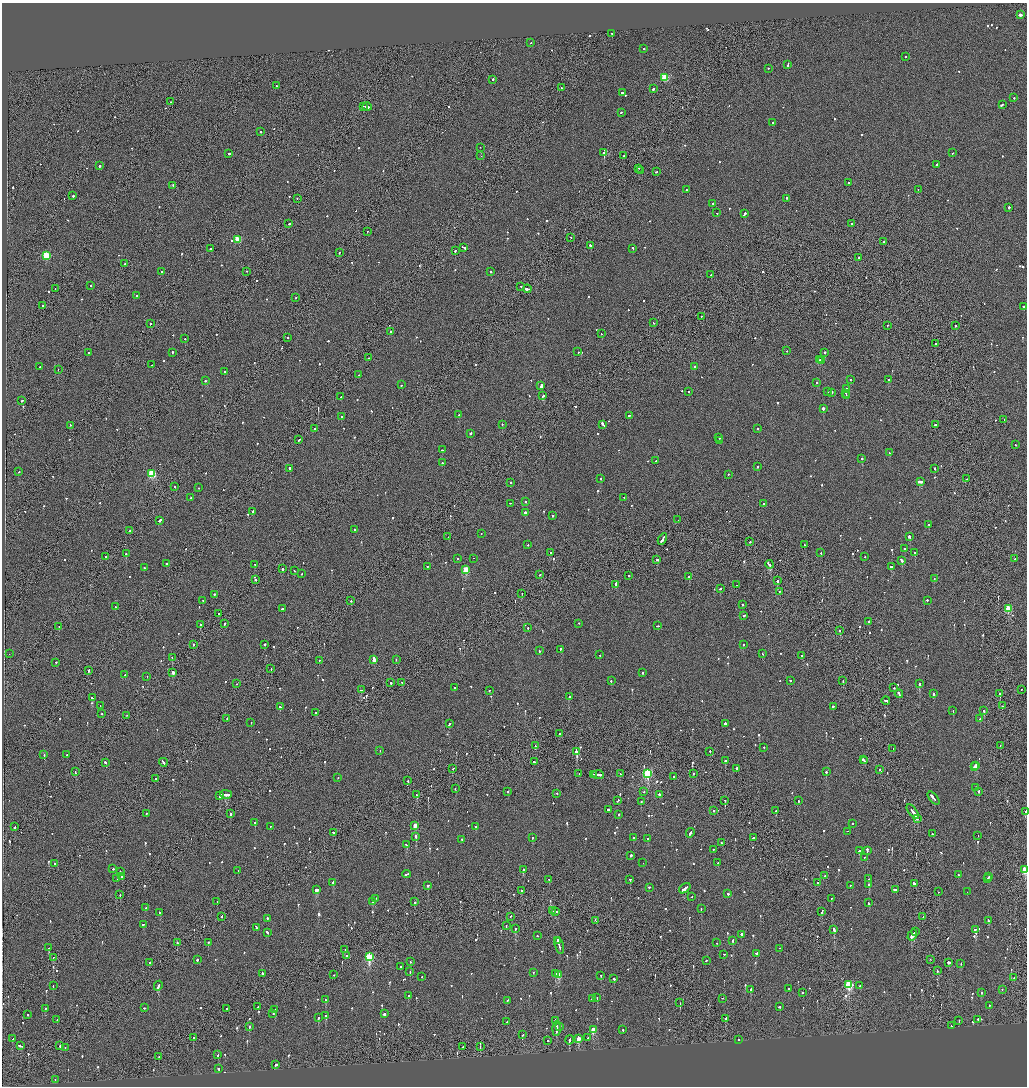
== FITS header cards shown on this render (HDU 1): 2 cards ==
NAXIS1  =                 2050
NAXIS2  =                 2168

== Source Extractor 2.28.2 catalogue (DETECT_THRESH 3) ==
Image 2050 x 2168 px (HDU 1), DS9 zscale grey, zoomed out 1/2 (1 PNG px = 2 x 2 image px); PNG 1029 x 1088 px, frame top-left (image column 2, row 2168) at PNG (2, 3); each listed source drawn as its Kron ellipse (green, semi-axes under 4 px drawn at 4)
Background -0.0953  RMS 0.068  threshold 0.203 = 3 sigma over >= 5 px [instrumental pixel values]
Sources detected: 1037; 47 cannot appear on this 1/2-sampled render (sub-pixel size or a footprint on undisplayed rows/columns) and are neither listed nor drawn; of the other 990, the 500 brightest by FLUX_AUTO listed and drawn (490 fainter detections omitted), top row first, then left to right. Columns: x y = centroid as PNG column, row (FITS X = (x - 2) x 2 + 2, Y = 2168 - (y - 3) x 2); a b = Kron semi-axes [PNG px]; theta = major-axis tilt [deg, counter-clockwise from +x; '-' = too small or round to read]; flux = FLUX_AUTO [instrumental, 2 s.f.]
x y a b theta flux
1020 15 3 2 - 110
612 34 2 2 - 93
531 43 2 1 - 88
644 49 2 2 - 210
905 57 2 2 - 87
788 65 3 2 - 190
768 69 2 2 - 110
665 78 3 3 - 640
493 80 2 2 - 210
276 86 2 1 - 99
561 88 2 2 - 92
653 89 2 2 - 300
622 93 2 2 - 210
1014 98 2 2 - 99
170 102 2 2 - 110
1002 105 3 2 - 190
364 107 2 2 - 200
367 107 4 2 - 360
621 113 2 1 - 240
773 123 2 1 - 130
260 132 2 2 - 95
480 148 2 1 - 80
604 153 2 2 - 3200
953 153 2 1 - 140
229 154 2 2 - 360
481 156 2 1 - 190
624 156 2 2 - 120
937 165 2 2 - 360
99 166 2 2 - 210
639 169 2 1 - 490
641 171 2 2 - 110
657 172 2 1 - 170
848 183 2 2 - 93
173 186 2 2 - 100
686 190 2 2 - 130
918 190 2 1 - 120
73 196 2 2 - 190
297 199 2 1 - 94
787 199 2 2 - 260
713 204 2 2 - 130
1009 208 2 2 - 330
717 213 2 1 - 87
745 214 2 2 - 660
289 224 2 2 - 130
852 224 2 1 - 230
367 232 2 1 - 72
570 238 2 2 - 68
237 240 3 3 - 420
884 242 2 2 - 73
590 246 3 2 - 260
464 248 4 2 - 220
211 249 2 2 - 260
633 249 2 2 - 110
455 251 2 2 - 360
339 253 2 1 - 120
46 256 3 3 - 850
858 258 2 2 - 75
125 264 2 2 - 1200
162 272 2 2 - 170
247 272 2 1 - 81
490 272 2 2 - 120
711 275 2 1 - 78
90 286 2 1 - 260
521 287 2 1 - 73
55 289 2 1 - 73
527 289 4 2 - 490
137 296 2 2 - 270
296 298 2 2 - 71
43 306 2 2 - 79
1023 307 2 2 - 160
701 317 2 1 - 110
653 323 2 2 - 86
150 324 2 2 - 170
887 326 2 2 - 110
956 326 2 1 - 180
391 332 3 2 - 140
602 334 2 2 - 110
288 338 2 1 - 130
185 339 2 1 - 95
935 344 2 2 - 290
787 351 2 2 - 77
578 352 2 2 - 120
88 353 2 2 - 330
172 353 2 2 - 110
825 353 2 2 - 110
368 358 2 2 - 76
820 360 2 2 - 97
822 361 2 2 - 200
152 365 2 1 - 91
40 367 2 1 - 170
694 367 2 2 - 370
58 370 2 1 - 77
225 372 2 1 - 88
359 375 2 1 - 79
850 380 2 2 - 130
888 380 2 2 - 110
205 381 2 2 - 110
816 383 2 2 - 71
401 385 2 2 - 250
541 386 3 2 - 600
846 389 2 2 - 78
689 392 2 2 - 130
828 392 2 2 - 85
832 393 2 2 - 83
846 394 2 2 - 130
543 396 2 2 - 230
846 396 2 2 - 160
341 397 2 1 - 110
22 401 2 2 - 140
823 409 2 2 - 970
459 415 3 2 - 170
629 416 2 2 - 200
341 417 2 2 - 440
1004 420 2 2 - 80
502 425 2 2 - 69
603 425 4 2 - 230
935 425 2 2 - 340
70 426 2 2 - 70
315 429 2 1 - 94
758 429 2 1 - 100
471 434 2 2 - 680
719 438 2 2 - 100
299 440 2 2 - 170
719 441 2 2 - 79
1015 445 2 2 - 88
442 450 2 2 - 77
889 453 2 2 - 120
862 459 2 1 - 470
655 461 2 1 - 70
442 463 2 2 - 89
758 467 2 2 - 240
290 469 3 2 - 160
935 469 2 2 - 95
18 472 2 2 - 100
152 474 3 3 - 920
728 475 2 2 - 91
601 479 2 2 - 200
966 479 2 1 - 110
920 482 4 2 - 360
511 483 2 1 - 110
175 487 2 2 - 79
199 488 2 2 - 89
624 497 2 1 - 140
191 498 3 2 - 160
526 502 2 2 - 120
510 504 2 2 - 72
763 504 2 2 - 270
253 512 2 2 - 160
525 513 2 2 - 510
552 516 2 2 - 88
678 520 2 2 - 76
159 521 3 2 - 230
929 525 2 2 - 78
355 530 2 2 - 320
129 531 2 1 - 89
481 534 2 2 - 75
448 537 2 2 - 79
909 537 3 2 - 520
662 540 6 2 61 430
750 542 2 2 - 140
528 545 2 2 - 91
804 545 2 2 - 90
905 549 2 2 - 120
550 553 2 2 - 130
821 553 2 1 - 79
915 553 3 2 - 230
126 554 2 2 - 550
105 557 2 2 - 71
865 557 2 2 - 100
458 559 2 2 - 70
473 559 2 1 - 840
1015 559 2 1 - 420
657 560 2 2 - 230
902 561 3 2 - 360
167 564 2 2 - 1000
255 565 2 2 - 71
769 565 4 2 - 580
427 567 2 2 - 120
892 567 3 2 - 220
144 568 2 2 - 79
282 569 2 2 - 120
466 570 3 3 - 570
295 571 2 1 - 84
302 574 2 2 - 93
540 575 2 1 - 110
629 576 2 2 - 75
689 577 2 2 - 440
934 579 2 2 - 72
256 580 2 1 - 460
777 581 2 2 - 500
616 585 4 2 - 160
736 585 2 1 - 280
720 589 2 2 - 95
779 592 2 1 - 91
522 594 2 1 - 190
214 595 2 2 - 100
203 601 2 1 - 79
351 601 2 1 - 110
927 601 2 2 - 360
742 605 2 1 - 69
115 607 2 2 - 69
282 609 2 2 - 320
1008 609 3 3 - 540
219 614 2 1 - 140
744 616 2 2 - 120
869 622 2 2 - 230
225 624 2 2 - 98
579 624 2 2 - 90
200 625 2 2 - 110
657 626 3 1 - 120
59 627 2 1 - 87
528 628 2 2 - 93
840 631 2 2 - 69
193 645 2 1 - 280
265 645 2 2 - 130
743 645 2 2 - 71
560 650 3 2 - 140
539 651 2 2 - 260
9 654 2 1 - 200
762 654 2 2 - 110
600 655 2 2 - 87
801 656 2 2 - 120
172 658 2 1 - 79
374 660 3 2 - 200
396 660 2 1 - 160
319 661 2 2 - 80
56 663 2 2 - 390
271 669 2 1 - 98
89 671 3 1 - 140
173 673 3 2 - 120
643 673 3 2 - 100
125 675 2 2 - 120
147 677 2 1 - 130
611 681 2 2 - 97
790 681 2 2 - 180
843 681 2 1 - 97
391 683 2 2 - 210
402 683 2 2 - 98
236 684 2 2 - 75
919 684 2 2 - 550
455 688 2 2 - 77
894 688 2 2 - 88
361 690 3 2 - 300
1021 690 2 2 - 73
489 691 2 1 - 130
899 694 4 2 - 250
933 694 3 2 - 160
1000 694 2 1 - 230
569 697 2 2 - 390
92 698 3 2 - 110
886 701 4 2 - 220
100 706 2 2 - 240
1002 706 2 1 - 420
280 707 2 2 - 140
833 707 2 2 - 130
953 711 2 2 - 90
984 711 2 2 - 510
315 713 2 2 - 180
102 714 2 2 - 70
127 716 2 1 - 79
227 719 2 1 - 79
980 719 2 2 - 110
251 723 2 2 - 210
449 724 3 2 - 250
725 724 2 2 - 520
559 734 2 1 - 95
535 746 2 2 - 220
1000 746 2 1 - 77
764 748 2 2 - 75
893 749 2 2 - 120
380 751 2 1 - 280
576 752 2 2 - 4400
710 752 2 1 - 300
44 755 2 2 - 170
67 755 2 1 - 70
863 760 2 2 - 180
725 761 2 2 - 240
864 761 2 2 - 160
534 762 2 2 - 150
105 763 3 2 - 220
163 763 4 2 - 380
976 766 2 2 - 71
974 767 2 2 - 150
453 769 2 2 - 86
736 769 2 2 - 300
880 770 2 2 - 100
75 772 2 1 - 500
826 772 2 2 - 140
579 774 2 1 - 120
620 774 2 1 - 95
647 774 4 3 - 1700
693 774 2 1 - 92
593 775 2 2 - 290
598 775 6 2 -6 400
673 777 2 2 - 220
338 778 2 1 - 190
155 779 2 2 - 390
408 781 2 2 - 130
976 788 2 2 - 240
455 789 2 2 - 93
508 792 2 2 - 90
644 792 2 2 - 69
979 792 2 2 - 130
557 794 2 2 - 75
226 795 6 2 -1 590
417 795 2 2 - 170
659 795 2 2 - 230
220 796 3 2 - 450
933 799 8 2 -49 580
618 801 4 2 - 80
725 801 2 1 - 81
798 801 2 2 - 94
641 802 2 2 - 97
608 810 2 2 - 560
713 811 2 1 - 100
776 811 2 2 - 140
913 812 8 2 -54 620
1025 812 2 2 - 150
146 814 2 2 - 86
231 814 3 2 - 260
619 815 2 2 - 100
917 819 2 2 - 110
255 823 2 2 - 75
852 824 2 2 - 180
415 826 3 2 - 180
15 827 2 1 - 240
270 827 2 2 - 88
476 827 2 2 - 110
847 832 2 2 - 1600
334 833 3 2 - 210
690 833 5 2 - 280
932 834 2 2 - 86
416 836 2 2 - 260
978 836 2 1 - 71
532 838 2 2 - 100
633 838 2 2 - 71
753 838 2 2 - 130
648 839 2 2 - 81
461 840 2 2 - 110
721 843 2 1 - 69
407 845 4 2 - 170
713 850 2 2 - 88
860 851 3 2 - 840
867 851 4 2 - 240
631 856 2 2 - 500
864 858 2 2 - 110
643 863 2 1 - 270
718 863 3 2 - 88
54 864 2 2 - 71
113 869 2 2 - 120
523 870 3 2 - 330
1025 870 3 2 - 720
238 871 2 2 - 160
120 872 2 2 - 91
406 875 4 2 - 220
958 875 2 2 - 69
825 876 2 2 - 86
122 877 2 2 - 110
989 877 2 2 - 86
117 879 2 1 - 1700
869 879 2 2 - 78
988 879 2 2 - 70
549 880 2 2 - 89
630 880 2 2 - 74
333 883 3 2 - 140
818 883 2 2 - 190
914 884 4 2 - 250
869 885 2 2 - 280
428 886 2 2 - 140
850 886 2 1 - 88
649 888 2 2 - 100
685 889 6 2 37 450
316 890 3 2 - 290
896 890 2 2 - 570
521 891 2 2 - 130
939 892 2 1 - 69
967 892 2 1 - 340
728 894 2 2 - 660
120 895 2 1 - 140
692 897 2 1 - 74
375 899 2 1 - 270
831 899 2 2 - 96
217 902 2 2 - 110
372 902 2 2 - 790
414 902 2 2 - 730
868 903 2 2 - 150
146 908 2 2 - 83
701 909 2 2 - 110
552 911 2 2 - 200
555 912 4 2 - 220
821 912 2 2 - 88
160 913 2 2 - 120
222 917 2 2 - 120
510 917 3 1 - 100
923 917 2 1 - 120
267 919 3 2 - 190
595 921 3 1 - 130
988 921 3 2 - 180
143 925 2 2 - 110
506 926 2 2 - 100
257 928 2 1 - 480
515 929 2 2 - 240
834 930 4 2 - 1200
975 930 3 2 - 150
915 932 2 1 - 220
267 933 2 2 - 270
741 935 3 2 - 140
537 936 2 2 - 71
912 936 6 2 57 1200
558 941 2 1 - 190
733 941 2 2 - 180
177 943 2 1 - 470
208 943 2 2 - 100
716 943 2 1 - 260
559 946 8 2 -75 680
49 948 2 2 - 75
779 949 2 1 - 91
345 950 2 2 - 69
756 953 3 2 - 120
724 955 2 1 - 76
346 956 2 2 - 83
369 957 4 3 - 1200
53 958 2 1 - 110
197 960 3 2 - 270
930 960 2 1 - 75
707 961 2 1 - 130
410 962 2 2 - 85
150 963 2 2 - 130
949 963 2 2 - 370
961 964 2 1 - 140
400 967 2 2 - 74
937 971 2 2 - 77
410 972 2 2 - 87
533 973 2 2 - 76
262 974 2 2 - 290
555 974 2 2 - 640
334 975 2 1 - 81
559 975 3 3 - 360
601 976 2 2 - 73
422 977 2 2 - 110
1014 978 2 1 - 72
614 979 2 2 - 130
849 985 4 3 - 1200
53 986 2 2 - 81
158 986 5 2 - 430
860 986 2 2 - 100
789 989 2 2 - 79
750 990 3 2 - 220
1002 990 2 2 - 88
802 993 2 2 - 75
981 993 2 2 - 170
408 996 2 2 - 74
597 998 3 2 - 87
592 999 2 2 - 530
722 999 2 1 - 88
325 1000 2 2 - 360
507 1001 2 2 - 130
680 1003 2 1 - 130
989 1006 2 2 - 79
258 1007 2 1 - 230
780 1007 2 1 - 230
144 1008 2 2 - 89
45 1009 2 2 - 170
227 1009 2 1 - 320
275 1010 2 2 - 87
273 1014 2 2 - 76
384 1014 2 2 - 440
27 1015 2 2 - 110
326 1016 2 2 - 410
318 1018 2 2 - 350
726 1019 3 1 - 100
57 1020 2 2 - 90
978 1020 2 2 - 130
555 1021 3 2 - 180
959 1021 2 2 - 190
507 1022 3 2 - 260
951 1026 3 2 - 270
249 1027 3 2 - 190
560 1027 2 2 - 200
557 1029 7 2 88 690
593 1030 3 2 - 380
623 1030 2 2 - 140
522 1035 2 2 - 76
193 1038 2 2 - 120
588 1038 2 1 - 260
12 1039 2 2 - 92
578 1039 3 2 - 290
569 1040 5 2 - 280
738 1040 2 2 - 220
548 1041 2 2 - 92
20 1046 4 2 - 270
60 1046 2 2 - 99
463 1047 2 1 - 94
480 1047 2 1 - 72
65 1048 2 2 - 86
218 1055 2 2 - 230
159 1057 2 2 - 90
275 1065 2 2 - 440
218 1069 2 2 - 82
55 1080 2 2 - 79
At the frame edge (FLAGS 8, measured only in part): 2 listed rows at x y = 1025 812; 1025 870
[490 fainter detections neither listed nor drawn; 47 sub-pixel or undisplayed-footprint detections neither listed nor drawn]